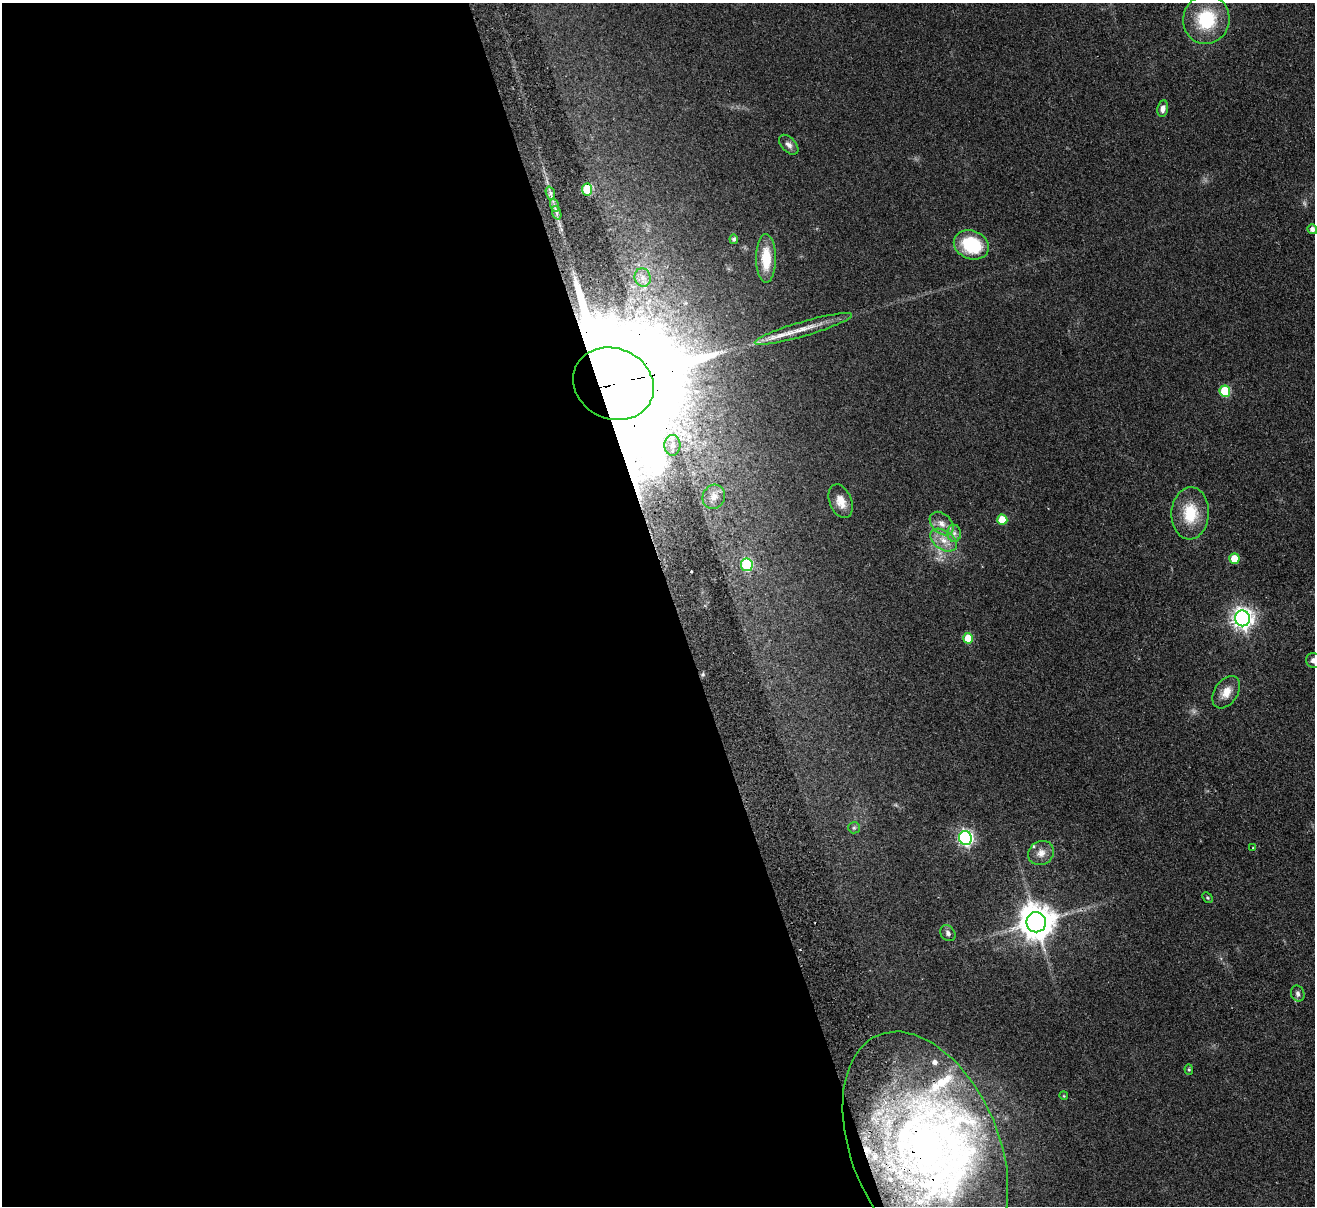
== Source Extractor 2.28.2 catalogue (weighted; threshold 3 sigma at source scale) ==
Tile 9 of 4 x 4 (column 1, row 3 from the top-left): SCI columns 56-1368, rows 1495-2698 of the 5362 x 5274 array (HDU 1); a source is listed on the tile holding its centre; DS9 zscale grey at full resolution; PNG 1317 x 1208 px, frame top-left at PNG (2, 3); each listed source drawn as its Kron ellipse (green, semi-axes under 4 px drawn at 4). Shown black and unused: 51% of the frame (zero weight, under 2 of 3 exposures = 3% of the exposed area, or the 3 px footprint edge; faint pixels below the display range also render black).
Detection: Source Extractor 2.28.2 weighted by HDU 2 'WHT'; one run over the whole footprint, this tile lists its part. Background 0.101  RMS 0.0086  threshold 0.0385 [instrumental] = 3 sigma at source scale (4.5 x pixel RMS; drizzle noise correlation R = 1.50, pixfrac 1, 0.05/0.05 arcsec/px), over >= 5 px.
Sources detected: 50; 1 too faint to see at this stretch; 1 cosmic-ray / hot-pixel residue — neither listed nor drawn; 8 inside a brighter listed object's ellipse — not listed separately; the other 40 listed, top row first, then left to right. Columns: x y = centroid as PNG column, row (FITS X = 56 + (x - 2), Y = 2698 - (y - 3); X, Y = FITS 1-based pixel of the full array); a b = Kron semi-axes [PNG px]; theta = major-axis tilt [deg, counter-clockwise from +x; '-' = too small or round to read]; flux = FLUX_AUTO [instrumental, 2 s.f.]
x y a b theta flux
1206 19 24 23 - 45
1163 109 8 5 79 3.7
789 145 12 7 -47 3.8
587 189 6 5 - 39
550 193 7 4 -71 2.5
554 205 7 4 -72 2.2
557 213 7 4 -71 2.2
1312 229 5 4 - 3.4
734 239 4 4 - 1.9
971 245 18 14 -23 47
766 258 24 10 -90 21
643 277 9 8 - 4.8
803 329 51 7 16 17
613 384 41 35 -25 47000
1225 391 6 5 - 34
672 445 10 8 86 6.6
714 497 12 11 - 7.8
841 501 18 11 -68 10
1190 513 26 19 87 30
1002 520 5 5 - 22
942 523 13 9 -45 7.2
954 533 8 7 - 3.6
944 540 14 9 -35 9.9
1234 559 5 5 - 14
747 565 6 6 - 70
1242 618 8 7 - 510
968 638 5 5 - 19
1314 661 8 7 - 3.7
1226 692 18 11 56 10
854 828 6 5 - 1.6
965 838 7 6 - 210
1253 848 3 3 - 0.63
1041 853 13 11 34 6.8
1207 898 6 4 -46 1
1036 922 10 10 - 1900
948 933 8 7 - 2.8
1298 994 8 6 -66 2.5
1189 1069 5 4 - 1.2
1064 1096 4 3 - 0.72
925 1148 122 73 -67 620
Overlapping masked pixels (flux is a lower limit): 3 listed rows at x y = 587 189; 613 384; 925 1148
Isophote crosses this tile's border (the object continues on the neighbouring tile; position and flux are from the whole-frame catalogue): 1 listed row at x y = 1314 661